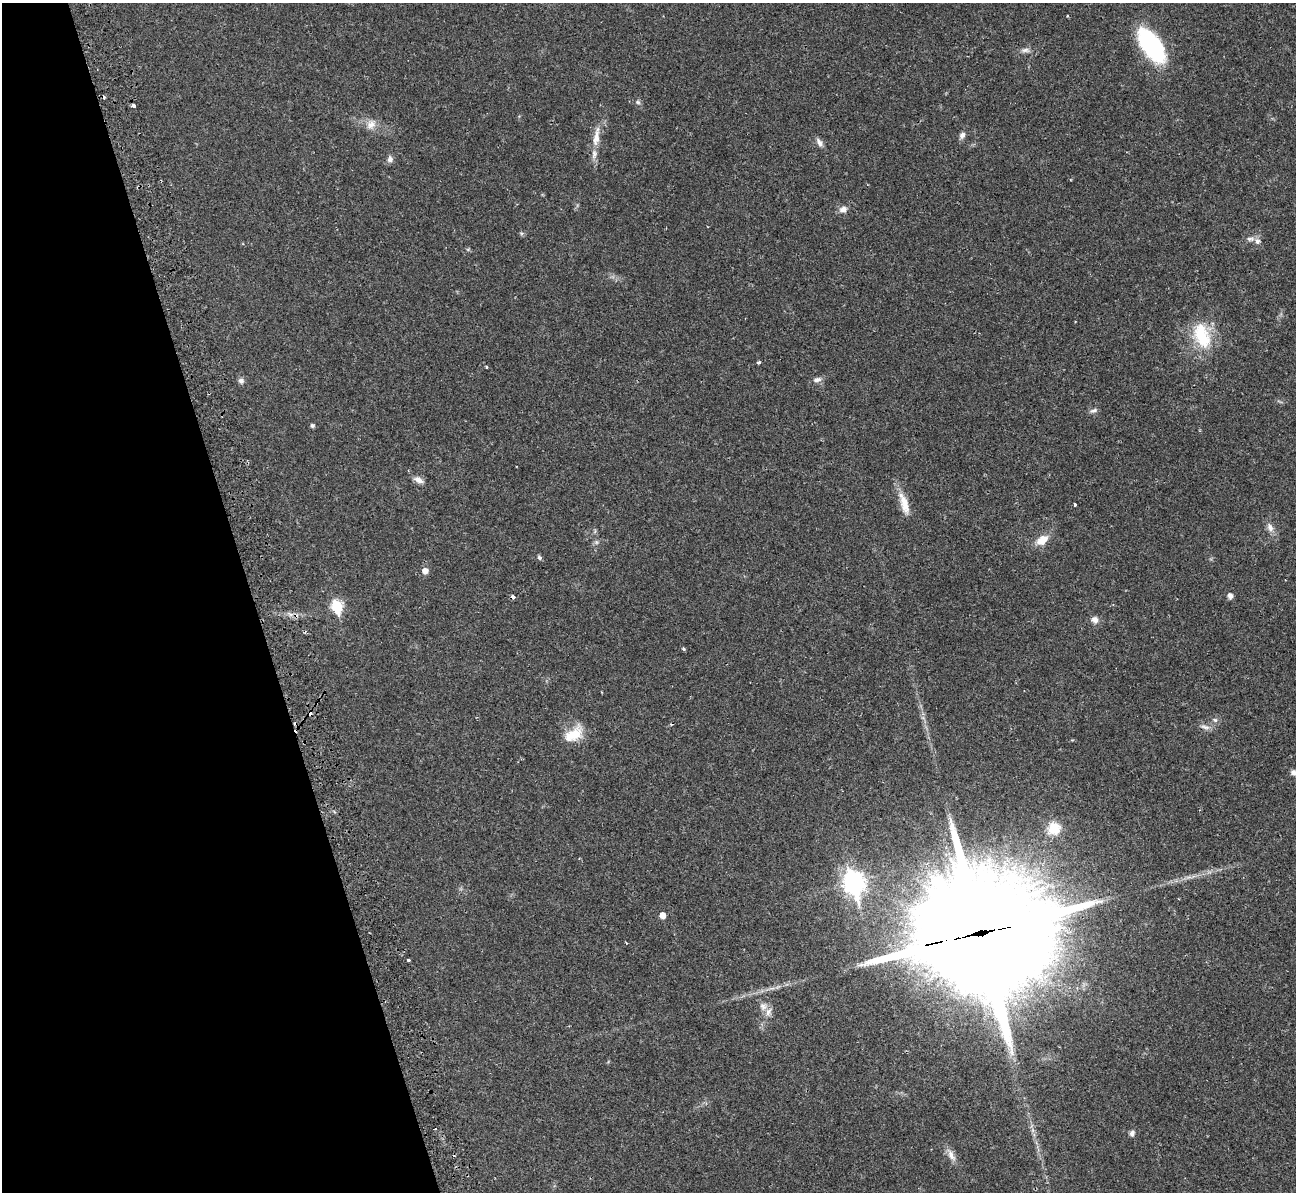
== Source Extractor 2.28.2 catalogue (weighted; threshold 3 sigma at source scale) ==
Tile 5 of 4 x 4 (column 1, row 2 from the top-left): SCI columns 14-1307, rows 2687-3876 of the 5239 x 5221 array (HDU 1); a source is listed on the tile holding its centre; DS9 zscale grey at full resolution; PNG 1298 x 1194 px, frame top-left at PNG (2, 3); no overlay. Shown black and unused: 19% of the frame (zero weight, under 2 of 3 exposures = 3% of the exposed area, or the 3 px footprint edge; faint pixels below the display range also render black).
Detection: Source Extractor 2.28.2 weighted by HDU 2 'WHT'; one run over the whole footprint, this tile lists its part. Background 0.0282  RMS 0.004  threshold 0.0182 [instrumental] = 3 sigma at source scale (4.5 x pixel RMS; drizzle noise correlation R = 1.50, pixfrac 1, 0.05/0.05 arcsec/px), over >= 5 px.
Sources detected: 50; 4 cosmic-ray / hot-pixel residue — not listed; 3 inside a brighter listed object's ellipse — not listed separately; the other 43 listed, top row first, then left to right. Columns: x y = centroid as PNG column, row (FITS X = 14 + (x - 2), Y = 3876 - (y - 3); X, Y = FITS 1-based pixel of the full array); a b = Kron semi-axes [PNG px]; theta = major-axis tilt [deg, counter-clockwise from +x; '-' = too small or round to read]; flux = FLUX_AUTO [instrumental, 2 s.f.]
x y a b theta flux
1151 45 31 15 -54 51
1025 50 12 6 1 1.5
638 102 7 5 -22 0.79
133 106 4 3 - 1.5
371 124 14 11 44 3.4
962 135 9 7 61 1.5
596 137 32 8 81 5.4
819 142 13 6 -58 1.7
390 159 9 7 72 1.4
843 209 11 8 20 2
1250 239 12 6 -5 1.6
1202 335 37 19 -71 17
759 362 4 3 - 0.82
817 380 12 6 14 1.6
241 381 8 7 - 1.2
1094 410 10 6 19 1.2
312 425 5 5 - 0.77
419 480 13 7 -28 2.2
904 504 31 9 -74 6.1
1075 505 3 3 - 0.66
1270 527 13 8 -62 2.3
1042 540 13 9 36 5.7
596 542 6 5 - 0.72
539 557 6 5 - 0.73
425 571 5 5 - 2.6
1230 596 5 5 - 2.1
337 606 7 6 - 28
1095 620 9 8 - 2.1
683 649 5 4 - 0.51
1215 720 6 5 - 0.84
1205 727 15 5 -13 1.6
296 730 7 3 -53 1.6
573 734 26 14 34 8.8
1293 772 7 6 - 1.5
1054 828 18 17 - 7.9
854 883 10 8 -75 230
663 915 5 5 - 3.2
979 934 49 45 -3 10000
626 943 4 2 - 0.29
408 960 3 3 - 0.93
763 1006 11 9 -66 2.5
1132 1133 7 6 - 1.2
951 1155 19 7 -61 2.9
Overlapping masked pixels (flux is a lower limit): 2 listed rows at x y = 296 730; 979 934
Isophote crosses this tile's border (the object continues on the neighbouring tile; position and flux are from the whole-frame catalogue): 1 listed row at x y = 1293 772